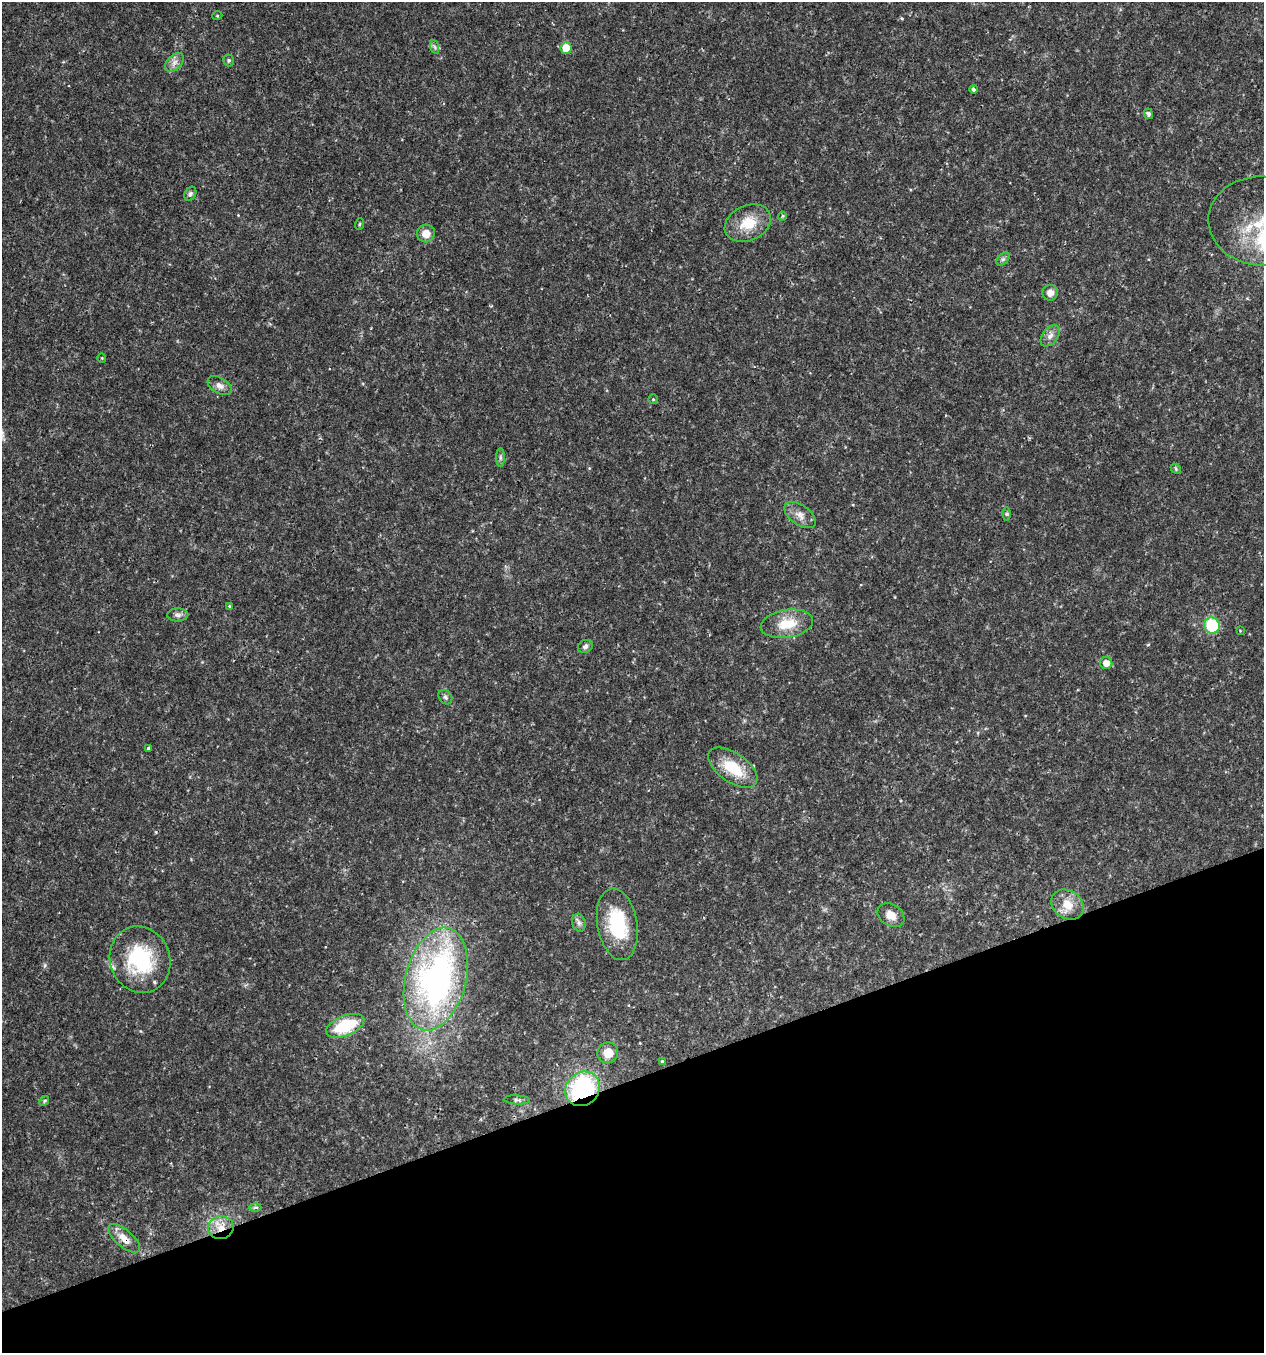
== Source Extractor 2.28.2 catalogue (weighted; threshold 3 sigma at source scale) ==
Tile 14 of 4 x 4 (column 2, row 4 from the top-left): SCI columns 1382-2643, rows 1-1351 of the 5232 x 5405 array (HDU 1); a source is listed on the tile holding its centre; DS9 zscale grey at full resolution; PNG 1266 x 1355 px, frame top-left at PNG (2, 2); each listed source drawn as its Kron ellipse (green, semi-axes under 4 px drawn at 4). Shown black and unused: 20% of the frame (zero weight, under 2 of 3 exposures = <1% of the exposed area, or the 3 px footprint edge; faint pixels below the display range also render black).
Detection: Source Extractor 2.28.2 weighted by HDU 2 'WHT'; one run over the whole footprint, this tile lists its part. Background 0.0262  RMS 0.003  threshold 0.0135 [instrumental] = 3 sigma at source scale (4.5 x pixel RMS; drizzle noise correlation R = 1.50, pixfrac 1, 0.0396/0.0396 arcsec/px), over >= 5 px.
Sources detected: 50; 1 cosmic-ray / hot-pixel residue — neither listed nor drawn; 1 inside a brighter listed object's ellipse — not listed separately; the other 48 listed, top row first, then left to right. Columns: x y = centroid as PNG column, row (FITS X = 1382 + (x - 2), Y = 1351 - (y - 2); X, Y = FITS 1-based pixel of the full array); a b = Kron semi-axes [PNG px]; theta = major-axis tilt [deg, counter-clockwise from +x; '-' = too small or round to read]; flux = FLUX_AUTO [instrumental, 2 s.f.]
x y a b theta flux
217 16 5 3 - 0.27
435 47 7 4 -70 0.6
566 48 6 5 - 6.2
229 60 6 5 - 0.51
174 62 11 7 45 1.6
973 89 4 3 - 1.8
1148 114 5 4 - 0.74
190 194 7 5 62 0.72
782 216 4 4 - 0.41
1263 221 54 44 -3 26
748 223 24 17 24 7.9
360 224 6 3 70 0.32
426 233 9 9 - 3
1003 259 8 5 45 0.71
1050 293 8 7 - 2.1
1050 336 12 7 51 1.7
102 358 4 4 - 0.29
220 386 13 8 -32 1.7
653 399 4 4 - 0.36
500 457 9 4 -90 0.71
1176 469 6 4 -48 0.42
1006 514 6 4 -90 0.5
800 515 18 10 -35 2.7
229 606 3 3 - 0.31
178 615 10 6 1 1.2
787 624 26 14 9 7.4
1212 625 8 7 - 16
1240 631 2 2 - 0.24
585 646 8 6 26 0.92
1106 663 6 6 - 2.6
445 697 8 6 -51 0.74
148 748 4 3 - 0.32
733 768 28 14 -35 10
1068 905 17 14 -36 5
891 915 14 10 -33 3
579 923 9 6 -74 1
617 924 36 20 -80 19
140 960 34 30 -71 25
436 979 52 30 75 100
345 1026 20 10 22 15
608 1053 10 10 - 3.6
662 1061 4 3 - 0.57
582 1089 18 16 45 35
517 1100 13 4 -2 0.75
44 1101 5 4 - 0.43
255 1207 6 4 2 0.5
221 1228 13 11 9 4.1
124 1238 19 8 -40 3
Overlapping masked pixels (flux is a lower limit): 3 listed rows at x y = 582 1089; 221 1228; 124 1238
Isophote crosses this tile's border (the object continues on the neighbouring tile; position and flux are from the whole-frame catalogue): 1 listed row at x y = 1263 221